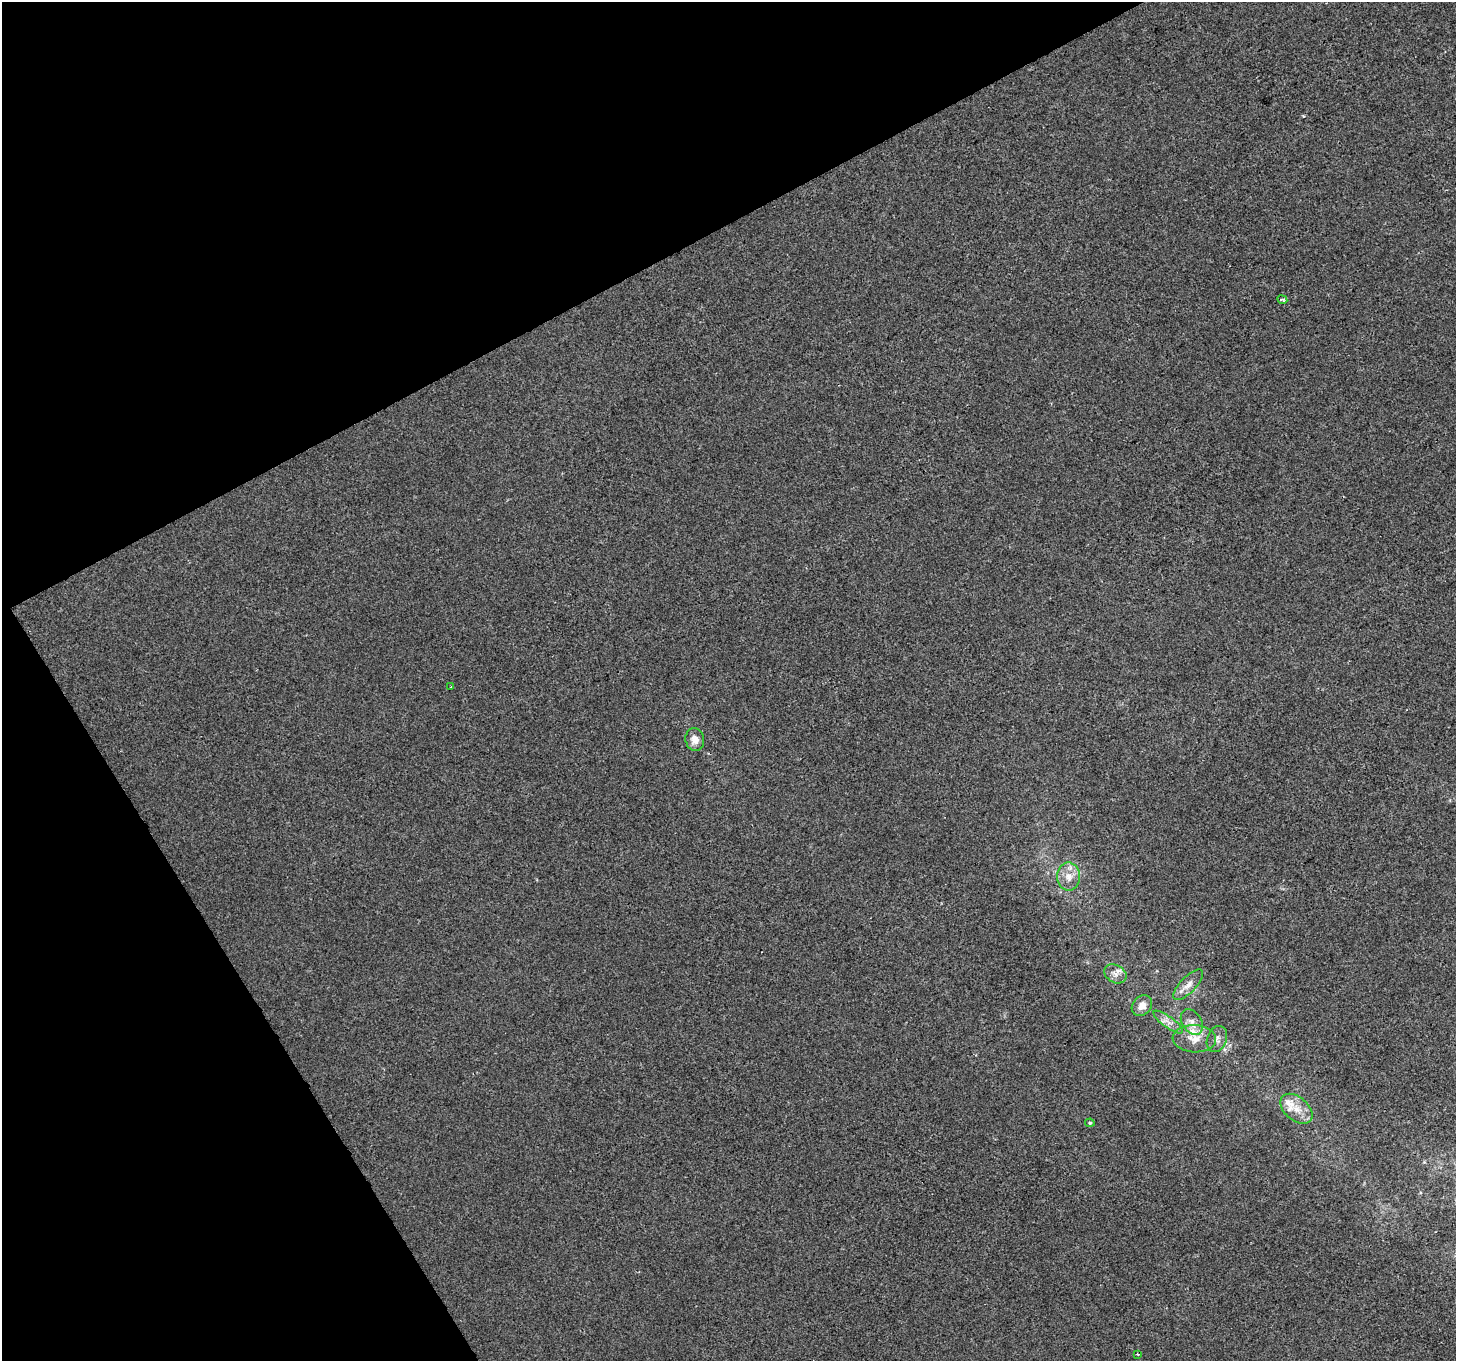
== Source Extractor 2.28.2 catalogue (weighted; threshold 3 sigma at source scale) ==
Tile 5 of 4 x 4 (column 1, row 2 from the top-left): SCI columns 3-1456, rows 2885-4243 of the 5816 x 5708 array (HDU 1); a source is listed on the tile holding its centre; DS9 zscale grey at full resolution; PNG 1458 x 1363 px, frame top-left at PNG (2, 2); each listed source drawn as its Kron ellipse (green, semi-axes under 4 px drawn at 4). Shown black and unused: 27% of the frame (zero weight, under 2 of 3 exposures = <1% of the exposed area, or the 3 px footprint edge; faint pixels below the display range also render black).
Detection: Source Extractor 2.28.2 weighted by HDU 2 'WHT'; one run over the whole footprint, this tile lists its part. Background 4.91e-04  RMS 0.0045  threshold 0.0201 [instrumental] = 3 sigma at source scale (4.5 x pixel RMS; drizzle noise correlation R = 1.50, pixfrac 1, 0.0396/0.0396 arcsec/px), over >= 5 px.
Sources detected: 16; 2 inside a brighter listed object's ellipse — not listed separately; the other 14 listed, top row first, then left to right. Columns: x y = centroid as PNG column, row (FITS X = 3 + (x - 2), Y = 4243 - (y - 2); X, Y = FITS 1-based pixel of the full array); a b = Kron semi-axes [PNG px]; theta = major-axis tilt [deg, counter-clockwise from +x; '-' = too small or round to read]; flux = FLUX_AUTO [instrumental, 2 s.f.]
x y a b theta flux
1282 300 5 4 - 1.4
451 687 2 2 - 0.4
695 739 11 9 -79 4
1069 876 14 11 -89 5.3
1115 974 12 8 -30 2.8
1188 985 20 8 46 3.6
1142 1006 11 9 48 3.9
1168 1022 18 5 -35 3.2
1192 1022 14 9 -58 3.6
1194 1039 22 13 -3 7.3
1217 1039 13 9 68 2.7
1296 1109 19 11 -40 6.5
1090 1123 5 4 - 0.65
1137 1354 3 3 - 0.54